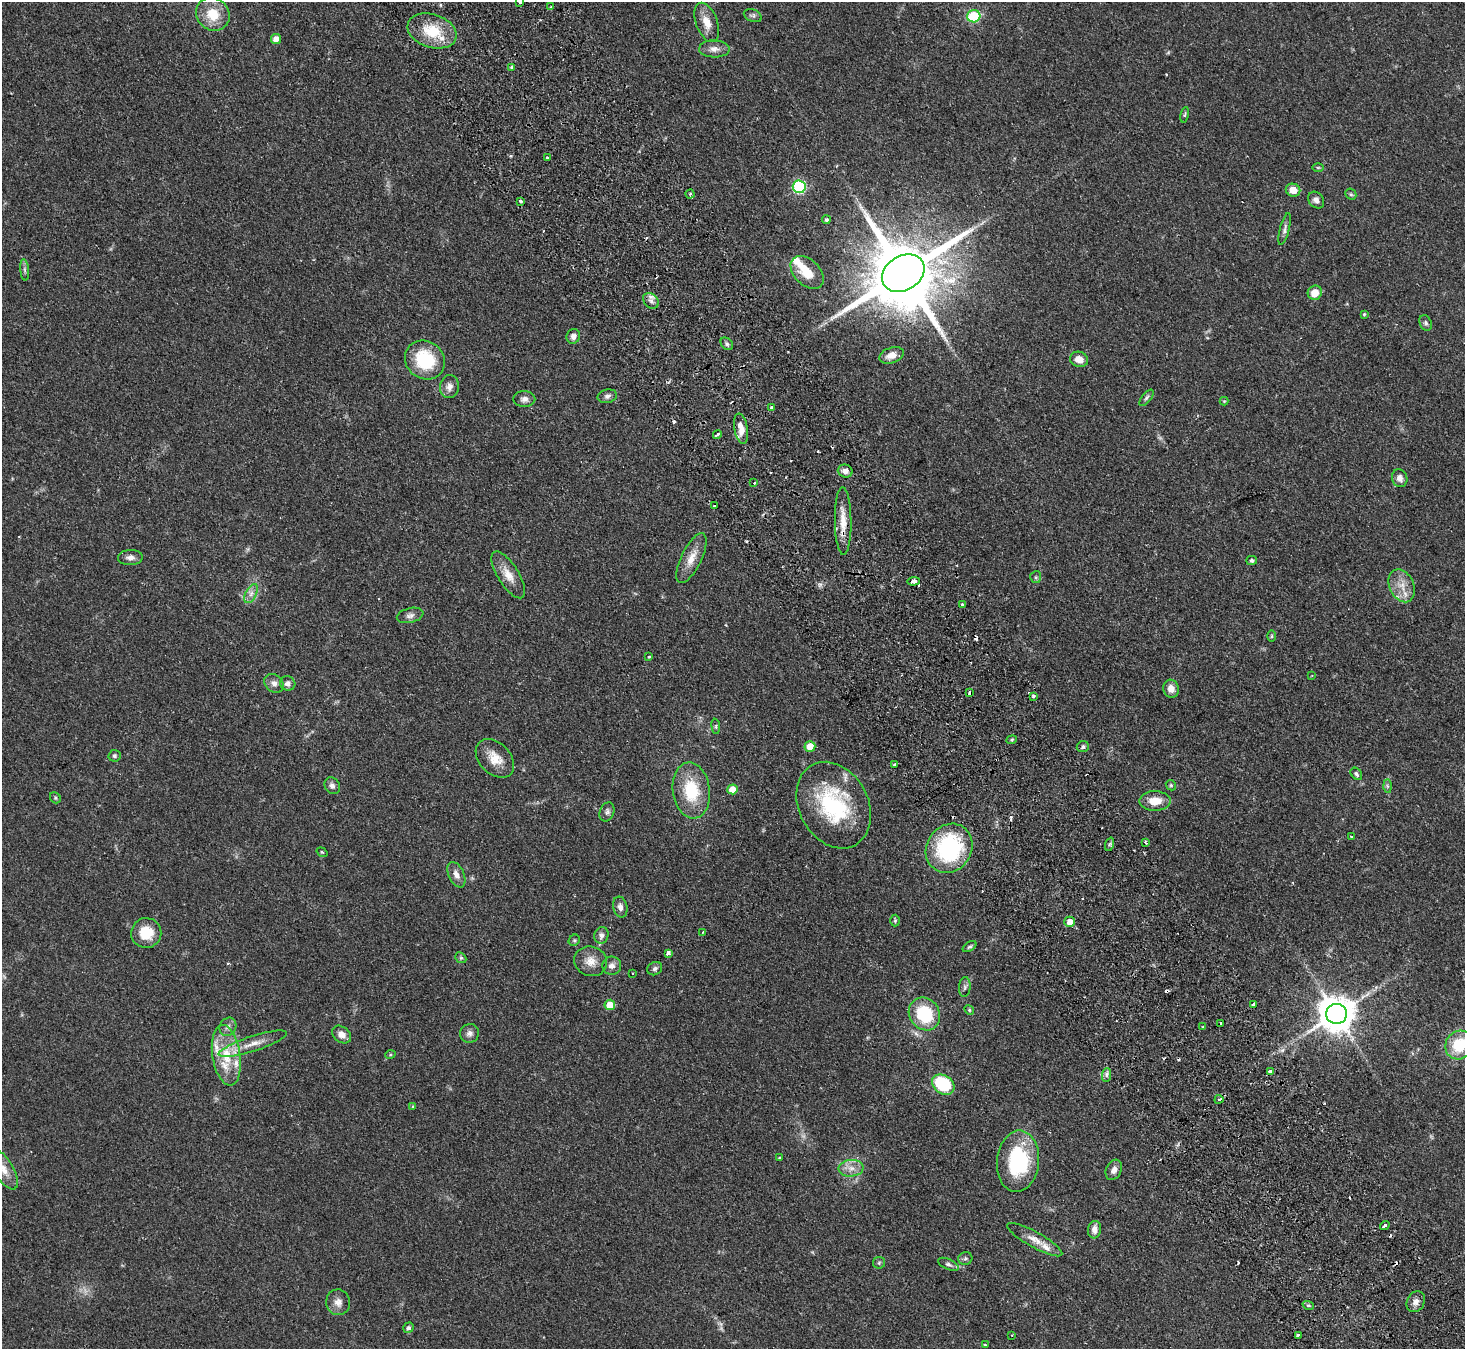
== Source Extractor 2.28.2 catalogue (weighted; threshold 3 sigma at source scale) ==
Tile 6 of 4 x 4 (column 2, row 2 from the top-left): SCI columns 1514-2976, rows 3025-4371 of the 5952 x 5912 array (HDU 1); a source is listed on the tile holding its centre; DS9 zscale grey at full resolution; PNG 1467 x 1351 px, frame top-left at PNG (2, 2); each listed source drawn as its Kron ellipse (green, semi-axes under 4 px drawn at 4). Shown black and unused: <1% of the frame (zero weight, under 2 of 3 exposures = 3% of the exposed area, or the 3 px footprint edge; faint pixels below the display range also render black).
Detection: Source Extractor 2.28.2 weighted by HDU 2 'WHT'; one run over the whole footprint, this tile lists its part. Background 0.0677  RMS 0.0052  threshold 0.0234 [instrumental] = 3 sigma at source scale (4.5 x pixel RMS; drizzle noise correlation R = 1.50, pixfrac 1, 0.05/0.05 arcsec/px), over >= 5 px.
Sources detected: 158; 2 too faint to see at this stretch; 13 cosmic-ray / hot-pixel residue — neither listed nor drawn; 4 inside a brighter listed object's ellipse — not listed separately; the other 139 listed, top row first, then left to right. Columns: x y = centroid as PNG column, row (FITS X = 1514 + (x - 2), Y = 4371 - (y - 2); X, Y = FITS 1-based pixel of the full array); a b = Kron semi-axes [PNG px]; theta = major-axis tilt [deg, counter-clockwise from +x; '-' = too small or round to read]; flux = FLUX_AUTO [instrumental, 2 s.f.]
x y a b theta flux
520 2 4 3 - 2.1
551 7 3 3 - 0.77
213 14 17 16 - 12
753 16 9 6 -22 1.2
974 16 6 6 - 24
707 22 20 10 -70 6.4
432 31 25 16 -18 17
276 39 5 5 - 3.6
714 49 15 8 -2 3.3
511 67 4 3 - 0.67
1185 115 8 4 81 0.78
547 157 3 3 - 2.6
1318 167 6 4 0 0.58
799 187 6 6 - 55
1293 190 7 6 - 5.6
690 194 4 4 - 0.87
1351 194 6 5 - 0.74
1316 200 9 7 -52 2.3
520 201 3 3 - 1.4
826 220 4 4 - 0.74
1285 229 16 4 76 1.8
25 270 11 4 -85 1.2
807 272 19 13 -44 9.3
903 273 22 17 31 6500
1315 293 7 7 - 6.1
651 301 9 6 -44 2.1
1364 314 4 4 - 0.7
1426 323 8 6 -64 1.2
573 336 7 6 - 2.2
727 344 7 5 -46 1.2
892 355 12 7 20 4.3
1079 359 9 7 -18 4.2
425 360 21 18 -38 26
449 387 11 9 80 3.2
607 396 10 6 11 1.7
1146 398 10 4 51 1.1
524 399 11 8 0 2.4
1224 401 4 4 - 0.44
772 408 4 4 - 1.3
741 429 15 6 -80 5.1
717 434 5 3 - 2.7
845 471 7 6 - 2.5
1400 478 9 7 -73 2.9
754 483 3 2 - 1.2
714 506 3 3 - 0.6
843 521 34 8 -89 8.3
130 558 12 7 2 2.6
691 558 27 10 64 7.3
1252 560 5 4 - 1.4
508 575 27 10 -58 6.7
1036 577 6 5 - 1
914 581 6 3 7 4.1
1402 586 17 12 -65 7.1
251 594 10 5 63 2.1
962 604 3 3 - 2.5
410 615 13 7 14 2.2
1272 636 6 4 90 0.65
649 657 3 3 - 0.79
1312 675 3 2 - 0.35
274 683 10 8 -43 2.7
288 683 8 7 - 2.1
1171 689 9 7 -74 3.9
970 692 4 3 - 3.1
1034 696 3 3 - 6.1
716 726 7 4 -83 0.69
1012 740 5 4 - 0.61
810 746 5 5 - 6.7
1083 747 6 5 - 1.4
114 756 6 6 - 1.1
495 758 22 15 -46 8.7
894 765 3 3 - 5.4
1356 774 7 5 -51 1.1
1171 785 5 4 - 0.71
332 786 9 7 -55 1.9
1387 786 6 4 -89 0.92
732 789 5 5 - 7.6
691 791 28 18 -82 22
55 798 6 5 - 0.79
1155 801 15 10 1 7.7
834 805 45 34 -61 49
607 812 10 7 68 1.7
1351 837 3 3 - 1.3
1145 843 4 3 - 1.2
1110 844 7 4 71 0.94
949 848 25 22 56 55
322 852 6 3 -35 0.5
456 875 13 7 -64 3.2
620 907 10 7 -76 2.3
895 921 6 5 - 0.76
1070 922 5 5 - 4.9
703 932 3 2 - 0.9
146 933 15 15 - 12
601 935 8 7 - 1.8
574 940 6 5 - 0.78
969 947 7 4 34 0.92
668 953 4 3 - 5.1
461 958 6 4 -43 0.78
591 961 16 14 -16 6
612 966 9 9 - 2.8
655 969 8 6 31 1.3
632 973 3 2 - 0.35
965 987 10 5 85 1.5
610 1005 5 5 - 7.8
1254 1005 4 3 - 16
969 1010 5 4 - 0.7
924 1014 17 15 -54 24
1337 1014 10 10 - 1200
1220 1023 3 3 - 11
228 1027 9 8 - 2.1
1203 1027 3 3 - 0.74
469 1033 10 9 - 2.3
342 1035 10 7 -39 3.2
253 1044 36 7 18 7.2
1459 1045 15 13 48 18
226 1055 30 14 -81 17
390 1055 5 3 - 0.5
1270 1072 4 3 - 6.3
1106 1075 7 4 88 1.2
943 1085 12 9 -37 31
1219 1099 4 3 - 1.7
413 1106 4 4 - 0.53
779 1158 3 3 - 0.5
1018 1161 31 21 84 43
851 1168 12 8 5 4.1
3 1169 23 9 -59 6.1
1114 1170 11 7 61 2.7
1385 1226 5 3 - 4.1
1094 1230 9 6 85 3.3
1035 1240 31 8 -29 5.7
965 1258 7 6 - 1.1
879 1263 6 5 - 0.78
948 1264 11 5 -24 1.4
338 1302 13 12 - 3.7
1416 1302 11 8 62 2.8
1308 1305 6 3 -18 0.7
408 1328 5 5 - 1.4
1011 1335 3 2 - 0.33
1298 1335 4 3 - 2.8
985 1345 3 3 - 0.56
Overlapping masked pixels (flux is a lower limit): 3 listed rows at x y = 843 521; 970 692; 1254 1005
Isophote crosses this tile's border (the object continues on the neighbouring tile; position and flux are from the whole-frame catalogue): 3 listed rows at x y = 520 2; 1459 1045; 3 1169